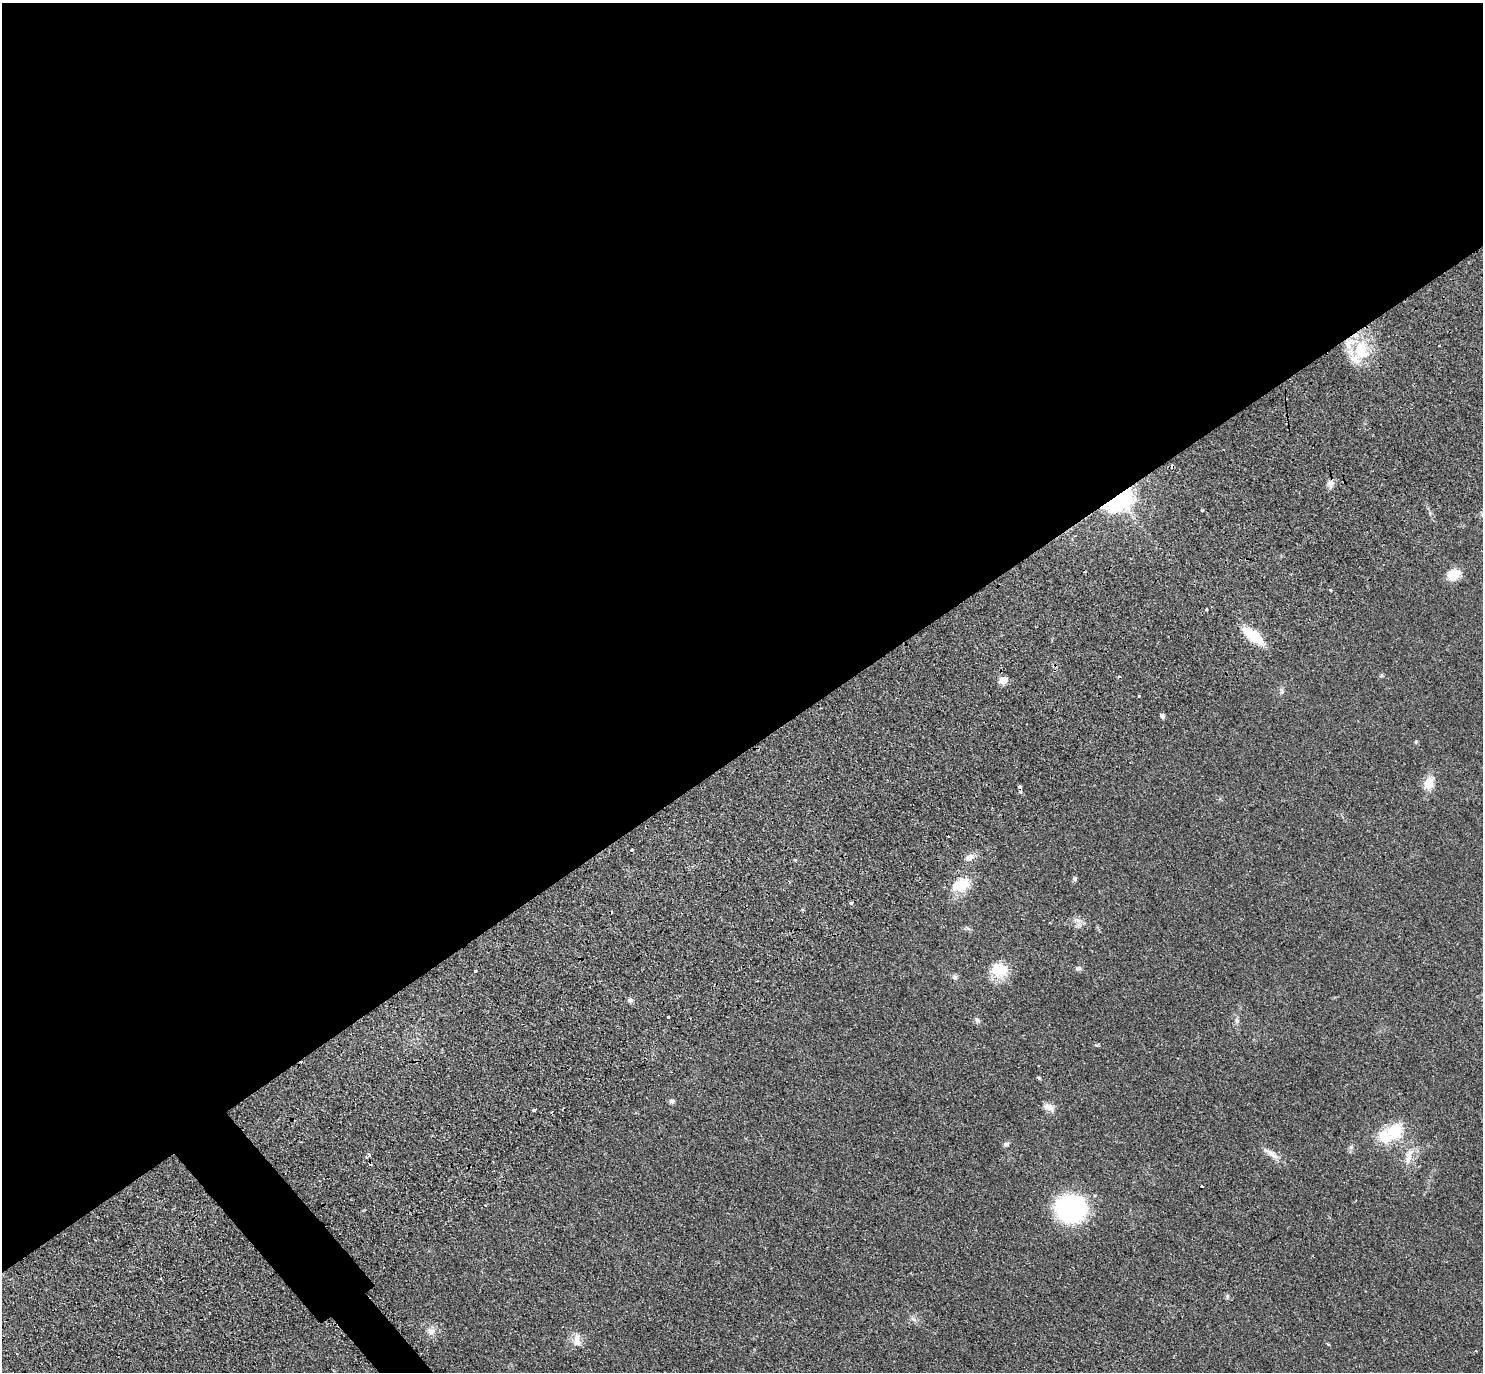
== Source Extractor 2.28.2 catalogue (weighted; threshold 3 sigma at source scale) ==
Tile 2 of 4 x 4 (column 2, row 1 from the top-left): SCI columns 1674-3154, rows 4573-5942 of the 6266 x 6263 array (HDU 1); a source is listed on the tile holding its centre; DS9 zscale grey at full resolution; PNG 1485 x 1374 px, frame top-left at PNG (2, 3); no overlay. Shown black and unused: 56% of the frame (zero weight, under 2 of 3 exposures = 11% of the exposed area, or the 3 px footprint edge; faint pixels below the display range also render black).
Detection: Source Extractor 2.28.2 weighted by HDU 2 'WHT'; one run over the whole footprint, this tile lists its part. Background 0.094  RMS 0.0087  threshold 0.0392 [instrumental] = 3 sigma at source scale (4.5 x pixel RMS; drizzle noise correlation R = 1.50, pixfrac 1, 0.05/0.05 arcsec/px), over >= 5 px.
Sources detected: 57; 1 inside a brighter object's white glare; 7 cosmic-ray / hot-pixel residue — not listed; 3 inside a brighter listed object's ellipse — not listed separately; the other 46 listed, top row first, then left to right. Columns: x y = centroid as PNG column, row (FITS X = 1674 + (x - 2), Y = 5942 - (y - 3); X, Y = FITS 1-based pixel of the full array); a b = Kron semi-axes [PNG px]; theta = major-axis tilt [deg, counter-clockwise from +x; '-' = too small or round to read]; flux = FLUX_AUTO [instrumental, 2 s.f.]
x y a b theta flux
1362 350 29 19 -78 32
1330 484 10 8 82 4
1119 500 22 14 30 130
1202 510 3 3 - 0.8
1453 574 12 9 27 16
1331 590 3 3 - 1.5
1206 609 3 3 - 1.7
1253 635 18 7 -38 43
1003 680 5 5 - 17
1282 691 7 4 -89 1.7
1139 696 3 3 - 1.5
1162 716 6 5 - 2
1416 742 5 3 - 0.93
1429 782 20 12 65 11
1019 787 4 3 - 6.8
632 850 3 2 - 0.77
969 857 11 7 17 5.7
795 860 4 3 - 0.92
1075 879 7 6 - 1.5
961 885 23 16 26 22
851 903 3 3 - 2.8
1077 920 12 5 -17 3.4
1078 968 9 5 0 2
1000 969 24 17 -44 18
475 971 3 3 - 1.7
955 977 8 6 -16 2
630 1000 7 6 - 2.1
668 1017 3 3 - 5.5
977 1020 8 5 -28 1.9
1237 1021 8 6 -76 2.4
1038 1078 5 4 - 1.1
672 1101 7 6 - 2.2
1049 1107 15 9 -24 5.4
534 1110 4 3 - 3.6
1395 1130 19 16 67 24
1006 1144 7 5 8 1.9
369 1154 5 4 - 1.6
1271 1154 25 7 -34 7
1409 1154 15 7 44 6.8
1202 1186 3 2 - 0.85
1071 1208 24 20 -6 130
1227 1296 6 4 49 1.3
913 1319 10 5 -35 2.4
431 1331 12 9 -23 5.3
577 1340 17 9 -84 7.6
1476 1351 3 3 - 0.76
Overlapping masked pixels (flux is a lower limit): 3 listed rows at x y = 1119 500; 1253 635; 1019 787